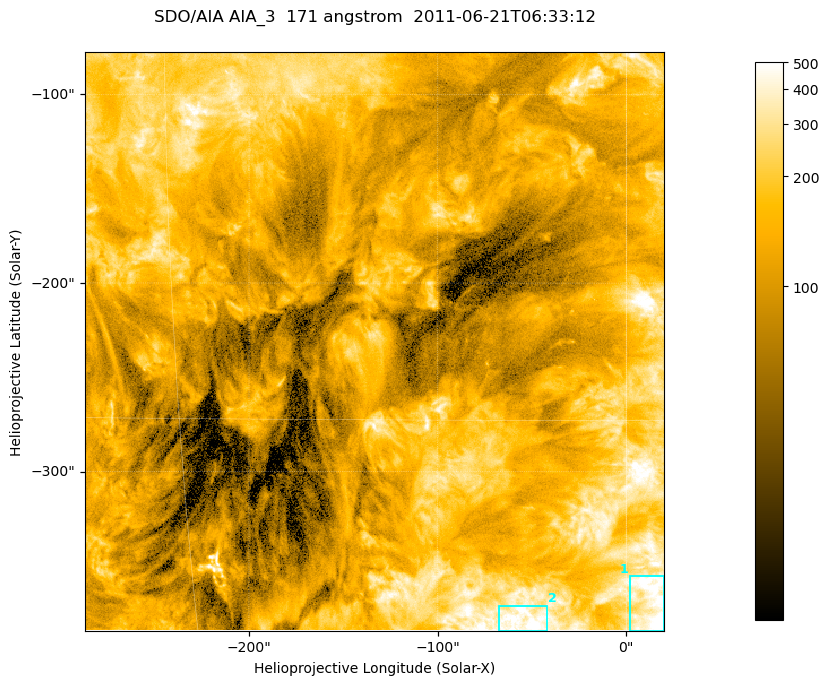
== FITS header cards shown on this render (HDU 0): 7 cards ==
TELESCOP= 'SDO/AIA '
INSTRUME= 'AIA_3   '
WAVELNTH=                  171
WAVEUNIT= 'angstrom'
DATE-OBS= '2011-06-21T06:33:12.34'
CTYPE1  = 'HPLN-TAN'
CTYPE2  = 'HPLT-TAN'

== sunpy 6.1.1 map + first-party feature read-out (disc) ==
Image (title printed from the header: SDO/AIA AIA_3  171 angstrom  2011-06-21T06:33:12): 512 x 512 px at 0.599 arcsec/px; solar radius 944 arcsec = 1575 px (partial field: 3.4% of the solar disc is inside the frame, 100% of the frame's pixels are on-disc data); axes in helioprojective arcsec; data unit not stated in the header (colour bar unlabelled)
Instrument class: DISC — disc imager (sunpy class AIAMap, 171 A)
Bright regions (active regions / flare kernels): reference = the on-disc median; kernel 5 px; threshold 5 sigma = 314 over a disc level ~127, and >= 1.15x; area >= 262 px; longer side >= 6 px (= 3.6 arcsec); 2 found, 2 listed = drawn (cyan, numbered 1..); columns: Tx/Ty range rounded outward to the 2 arcsec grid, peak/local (2 s.f.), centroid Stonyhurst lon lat
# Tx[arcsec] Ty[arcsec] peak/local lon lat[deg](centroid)
1 2..20 -384..-354 6.6 +1 -21
2 -68..-42 -384..-370 4.6 -4 -22